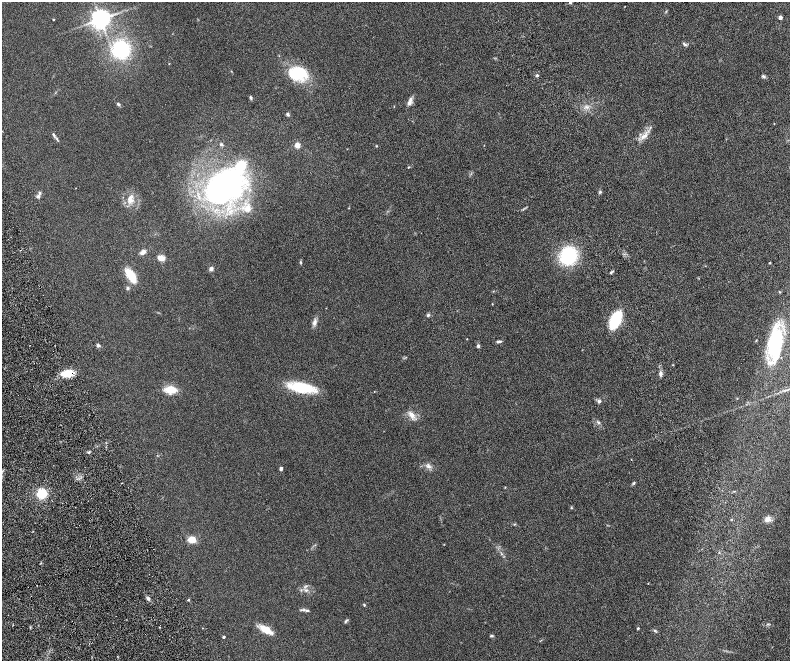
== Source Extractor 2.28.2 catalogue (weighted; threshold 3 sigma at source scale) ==
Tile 10 of 4 x 4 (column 2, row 3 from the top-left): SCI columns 1633-3208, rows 1651-2967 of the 6416 x 5807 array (HDU 1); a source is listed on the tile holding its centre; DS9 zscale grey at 2 x 2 block average (1 PNG px = mean of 2 x 2 image px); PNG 792 x 663 px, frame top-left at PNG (2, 2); no overlay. Shown black and unused: <1% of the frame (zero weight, under 4 of 8 exposures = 3% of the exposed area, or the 3 px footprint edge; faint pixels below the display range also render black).
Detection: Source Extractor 2.28.2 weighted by HDU 2 'WHT'; one run over the whole footprint, this tile lists its part. Background 0.0947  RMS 0.0063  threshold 0.0258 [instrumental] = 3 sigma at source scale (4.09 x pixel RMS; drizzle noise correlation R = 1.36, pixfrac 0.8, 0.05/0.05 arcsec/px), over >= 5 px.
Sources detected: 81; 1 cosmic-ray / hot-pixel residue — not listed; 3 inside a brighter listed object's ellipse — not listed separately; the other 77 listed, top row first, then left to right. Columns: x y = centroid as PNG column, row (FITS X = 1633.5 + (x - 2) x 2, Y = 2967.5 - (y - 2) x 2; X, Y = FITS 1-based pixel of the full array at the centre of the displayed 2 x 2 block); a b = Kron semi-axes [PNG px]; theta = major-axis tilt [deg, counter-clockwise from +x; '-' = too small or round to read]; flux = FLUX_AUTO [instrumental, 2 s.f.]
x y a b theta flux
570 3 4 4 - 1.4
666 11 3 2 - 0.87
780 17 3 2 - 10
53 19 3 2 - 0.72
100 19 5 5 - 910
685 45 6 3 -11 1.9
121 49 14 13 - 90
298 73 16 11 -1 60
537 75 3 3 - 1.9
764 76 5 4 - 2.2
251 98 6 2 -79 1.4
409 103 9 5 61 5.1
118 104 6 3 -50 1.8
587 107 6 3 -22 2.8
287 114 4 3 - 1.8
650 127 3 3 - 0.94
53 135 6 3 -66 2.4
643 137 6 4 42 5.1
221 144 5 3 - 1.7
297 145 3 3 - 28
376 146 3 3 - 0.76
408 167 3 2 - 0.82
223 188 42 28 37 330
600 192 5 3 - 1.4
38 196 5 4 - 2.7
130 199 12 7 83 9.9
248 209 11 9 59 12
143 252 8 5 38 4.9
568 256 14 12 80 95
161 258 7 5 -20 9.4
301 262 5 3 - 1.3
770 263 2 2 - 0.98
211 269 5 5 - 3.1
611 273 4 3 - 1.4
130 275 17 7 -55 25
128 288 4 4 - 1.9
779 292 3 3 - 0.78
428 315 5 3 - 1.7
615 320 11 6 66 74
315 322 9 5 80 4.9
499 341 7 3 5 2.3
756 341 3 2 - 0.57
775 342 36 14 83 77
98 345 5 4 - 2.1
478 346 4 4 - 2.5
67 373 12 7 13 21
661 374 6 4 89 3.7
301 388 20 7 -9 72
170 390 10 7 -3 21
599 401 5 4 - 2.5
411 415 10 6 -54 7.8
598 422 4 3 - 1.7
89 452 3 3 - 1.5
631 460 2 2 - 0.38
428 466 7 5 -6 4.1
281 469 3 2 - 6.1
634 483 4 3 - 1.6
42 494 8 7 - 28
571 508 3 2 - 0.89
731 519 3 2 - 0.73
768 519 6 6 - 7.8
192 539 6 5 - 14
648 583 2 2 - 0.4
306 586 4 3 - 1.8
306 590 4 2 - 1.2
148 599 5 3 - 2.5
188 600 3 3 - 1.3
364 605 4 3 - 0.98
304 610 4 3 - 1.7
307 611 4 3 - 1.6
346 621 7 3 52 1.6
159 627 2 2 - 0.69
638 628 3 3 - 1.1
266 630 15 7 -31 17
655 630 4 3 - 1.5
492 636 5 3 - 1.3
224 637 2 2 - 2.2
Overlapping masked pixels (flux is a lower limit): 1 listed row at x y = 67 373
Isophote crosses this tile's border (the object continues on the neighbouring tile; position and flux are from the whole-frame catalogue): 1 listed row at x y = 570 3